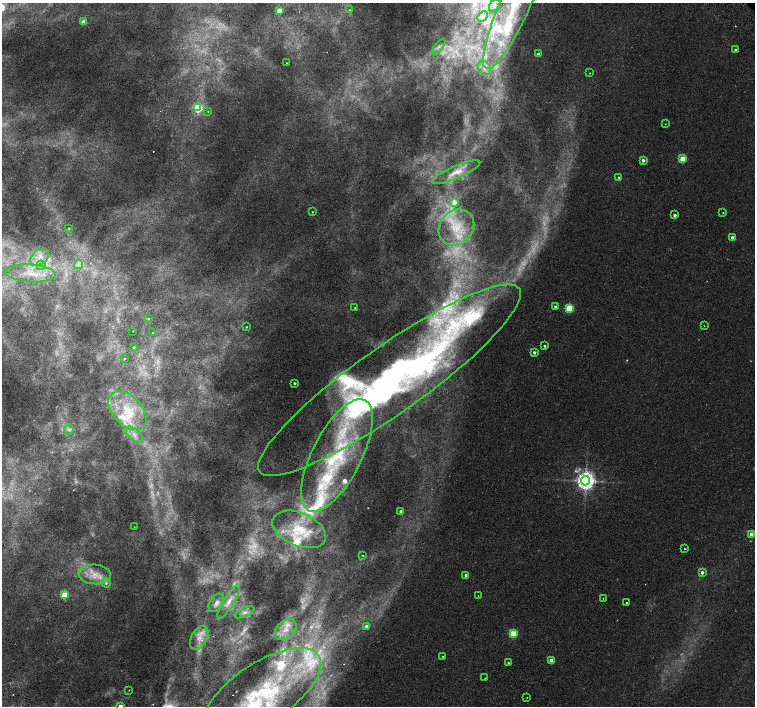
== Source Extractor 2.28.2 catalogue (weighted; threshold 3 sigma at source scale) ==
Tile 7 of 4 x 4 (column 3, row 2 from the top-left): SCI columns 3063-4567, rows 3080-4486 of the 6118 x 6093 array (HDU 1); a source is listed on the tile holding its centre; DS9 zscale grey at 2 x 2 block average (1 PNG px = mean of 2 x 2 image px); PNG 757 x 708 px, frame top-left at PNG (2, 3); each listed source drawn as its Kron ellipse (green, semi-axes under 4 px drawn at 4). Shown black and unused: <1% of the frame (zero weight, under 2 of 3 exposures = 3% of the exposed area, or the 3 px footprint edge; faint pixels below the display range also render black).
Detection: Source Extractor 2.28.2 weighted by HDU 2 'WHT'; one run over the whole footprint, this tile lists its part. Background 0.00525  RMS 0.0036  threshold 0.0162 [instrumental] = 3 sigma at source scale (4.5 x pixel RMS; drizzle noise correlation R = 1.50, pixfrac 1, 0.0396/0.0396 arcsec/px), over >= 5 px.
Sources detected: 118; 21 too faint to see at this stretch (2 x 2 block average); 1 inside a brighter object's white glare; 1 cosmic-ray / hot-pixel residue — neither listed nor drawn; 17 inside a brighter listed object's ellipse — not listed separately; the other 78 listed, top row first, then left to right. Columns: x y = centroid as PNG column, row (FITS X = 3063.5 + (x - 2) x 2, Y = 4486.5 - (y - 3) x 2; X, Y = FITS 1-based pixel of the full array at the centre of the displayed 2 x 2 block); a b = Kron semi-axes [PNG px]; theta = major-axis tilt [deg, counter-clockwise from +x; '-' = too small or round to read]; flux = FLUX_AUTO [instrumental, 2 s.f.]
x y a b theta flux
515 4 71 15 66 85
495 5 7 5 52 2.8
279 10 3 3 - 20
350 10 3 3 - 0.73
482 17 6 2 45 1.8
83 22 3 3 - 14
439 47 9 2 51 2
736 50 2 2 - 2.7
538 54 3 2 - 2.9
286 63 2 2 - 0.38
484 68 8 6 -51 4.9
590 73 2 2 - 0.42
198 108 3 3 - 90
208 111 2 2 - 0.52
665 124 2 2 - 0.37
683 159 3 3 - 29
643 160 3 2 - 3.7
456 172 26 6 23 10
618 177 2 2 - 2
454 202 3 3 - 9.7
312 212 2 2 - 0.56
723 213 2 2 - 0.69
674 215 3 2 - 2.5
456 227 19 16 48 29
69 228 3 2 - 0.59
733 238 3 2 - 8.3
40 257 10 7 38 8
78 264 5 3 - 1.9
41 265 4 4 - 2.8
31 273 25 9 -4 20
555 306 3 2 - 1.9
355 308 2 2 - 0.61
569 308 3 3 - 43
148 319 3 2 - 0.66
704 326 2 2 - 0.38
246 327 2 2 - 0.66
133 331 2 2 - 0.27
153 333 2 2 - 0.41
544 346 2 2 - 1.4
134 347 2 2 - 0.93
534 352 3 2 - 2.7
124 359 2 2 - 0.54
389 380 159 33 35 560
295 383 2 2 - 1.4
127 411 23 14 -46 30
69 430 5 4 - 2.4
134 435 10 5 -43 5.7
337 455 62 24 63 110
585 481 5 4 - 540
401 511 3 2 - 3.8
134 527 2 2 - 0.25
299 529 28 16 -23 36
751 534 2 2 - 6.7
685 549 2 2 - 0.87
363 555 2 2 - 0.8
702 572 3 3 - 3.3
95 574 16 10 -4 14
466 575 3 3 - 2.3
106 583 4 4 - 2
64 595 3 3 - 36
478 596 2 2 - 0.27
603 598 2 2 - 0.37
229 602 20 5 59 8.2
216 603 10 6 57 4.4
626 603 2 2 - 6.7
245 612 11 4 24 3.8
367 626 3 3 - 4.6
286 630 12 8 42 9.9
513 633 3 3 - 37
199 638 12 7 59 8.6
443 656 3 2 - 0.55
551 660 3 3 - 12
508 663 2 2 - 1.2
485 678 2 2 - 0.52
129 690 2 2 - 0.29
262 693 68 29 34 130
527 697 2 2 - 0.38
120 706 2 2 - 7
Isophote crosses this tile's border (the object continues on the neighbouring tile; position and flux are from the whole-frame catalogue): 3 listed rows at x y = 515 4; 262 693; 120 706
Diffuse or blended objects may show on this block-average render without a row.